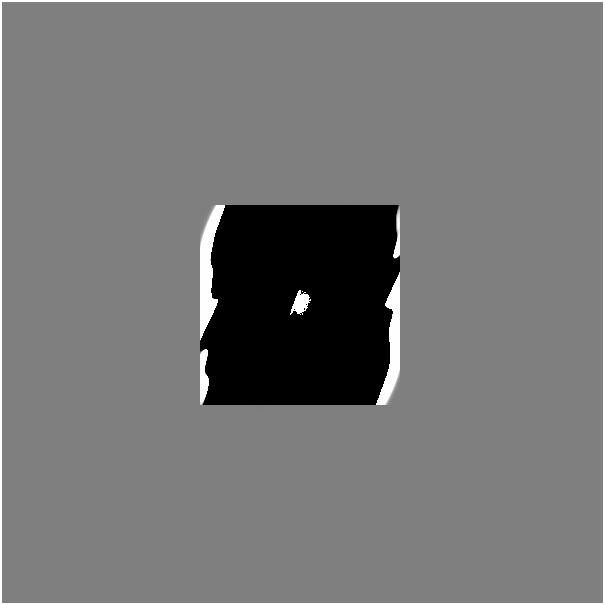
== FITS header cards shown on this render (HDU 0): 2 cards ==
NAXIS1  =                  601
NAXIS2  =                  601

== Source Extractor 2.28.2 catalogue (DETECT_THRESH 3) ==
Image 601 x 601 px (HDU 0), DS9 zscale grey, 1 PNG px = 1 image px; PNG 605 x 605 px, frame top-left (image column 1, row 601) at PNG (2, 2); no overlay
Background 0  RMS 5.5e-33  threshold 1.64e-32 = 3 sigma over >= 5 px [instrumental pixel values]
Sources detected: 16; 13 with non-positive FLUX_AUTO (blend fragments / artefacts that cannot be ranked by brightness) are not listed; the other 3 listed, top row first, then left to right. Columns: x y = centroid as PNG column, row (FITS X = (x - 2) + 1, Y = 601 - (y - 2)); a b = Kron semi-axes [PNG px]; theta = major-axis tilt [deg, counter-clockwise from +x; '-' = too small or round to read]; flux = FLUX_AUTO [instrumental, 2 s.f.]
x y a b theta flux
301 304 16 8 67 8.4e+00
214 305 8 2 68 3.5e-10
196 591 49 27 0 5.3e-12
At the frame edge (FLAGS 8, measured only in part): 1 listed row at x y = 196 591
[13 non-positive-flux detections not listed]